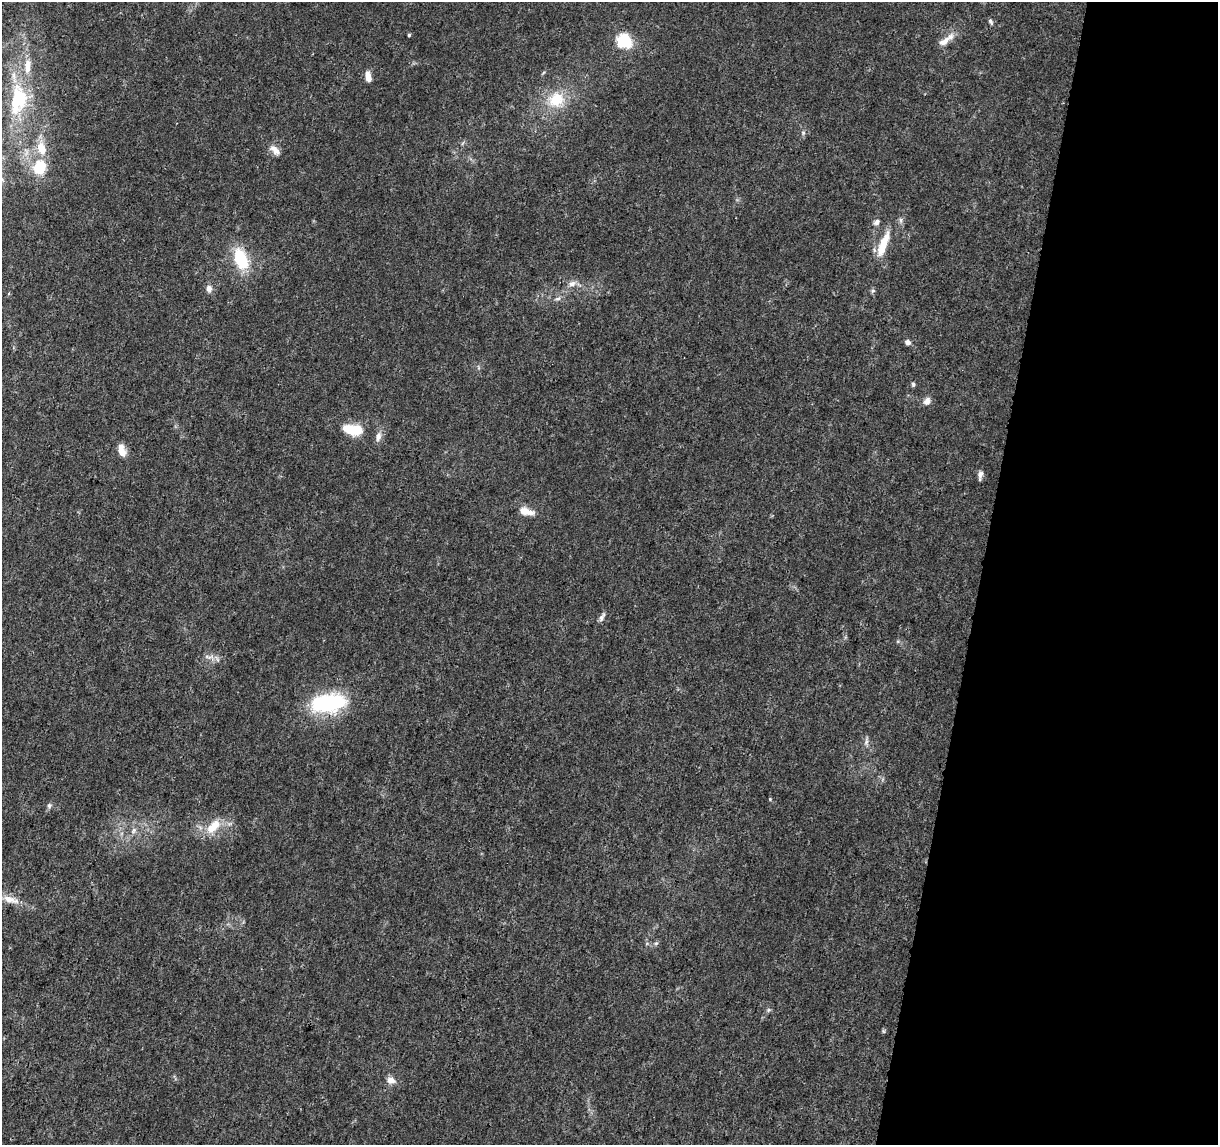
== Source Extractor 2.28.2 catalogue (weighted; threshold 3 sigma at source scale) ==
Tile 8 of 4 x 4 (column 4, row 2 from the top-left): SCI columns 3652-4867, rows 2515-3657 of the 4875 x 5084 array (HDU 1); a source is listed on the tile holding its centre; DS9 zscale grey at full resolution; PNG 1220 x 1147 px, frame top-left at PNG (2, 2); no overlay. Shown black and unused: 19% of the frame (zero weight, under 3 of 5 exposures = <1% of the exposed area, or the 3 px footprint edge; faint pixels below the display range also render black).
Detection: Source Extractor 2.28.2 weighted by HDU 2 'WHT'; one run over the whole footprint, this tile lists its part. Background 0.007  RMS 0.0012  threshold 0.00538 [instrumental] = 3 sigma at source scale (4.5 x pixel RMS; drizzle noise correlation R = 1.50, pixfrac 1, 0.0396/0.0396 arcsec/px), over >= 5 px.
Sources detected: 42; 1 inside a brighter object's white glare — not listed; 2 inside a brighter listed object's ellipse — not listed separately; the other 39 listed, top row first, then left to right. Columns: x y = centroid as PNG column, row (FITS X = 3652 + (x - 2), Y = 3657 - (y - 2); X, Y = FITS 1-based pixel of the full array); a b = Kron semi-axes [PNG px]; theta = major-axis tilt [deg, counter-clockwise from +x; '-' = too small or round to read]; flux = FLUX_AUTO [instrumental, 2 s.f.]
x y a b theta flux
991 22 9 5 -59 0.26
409 35 4 4 - 0.16
946 40 26 8 35 1.3
624 41 7 6 - 20
368 77 11 6 -79 1.1
19 99 47 26 80 10
556 100 25 21 37 4.4
803 133 6 5 - 0.24
42 148 19 11 -75 2.4
275 150 16 8 -46 0.9
39 167 10 9 - 5.7
901 220 9 4 -90 0.32
877 222 9 6 39 0.47
883 244 33 9 70 3
241 259 29 16 -69 5.1
572 284 11 7 19 0.7
209 288 9 7 -80 0.65
873 291 7 5 20 0.23
557 299 10 5 8 0.36
908 342 7 6 - 0.46
913 384 5 5 - 0.22
927 401 10 8 54 0.72
353 430 23 12 -9 3.4
378 436 12 8 80 0.78
122 450 16 8 -72 1.3
980 475 12 5 83 0.5
526 511 18 8 -16 1.6
602 617 12 5 60 0.45
208 657 13 3 -10 0.44
328 704 40 23 13 11
866 742 10 5 79 0.42
770 799 4 4 - 0.12
49 806 8 6 81 0.33
213 827 22 11 44 2.6
134 831 10 7 52 0.57
10 900 24 9 -14 1.6
656 943 6 5 - 0.22
768 1010 6 5 - 0.22
391 1080 10 9 - 0.88